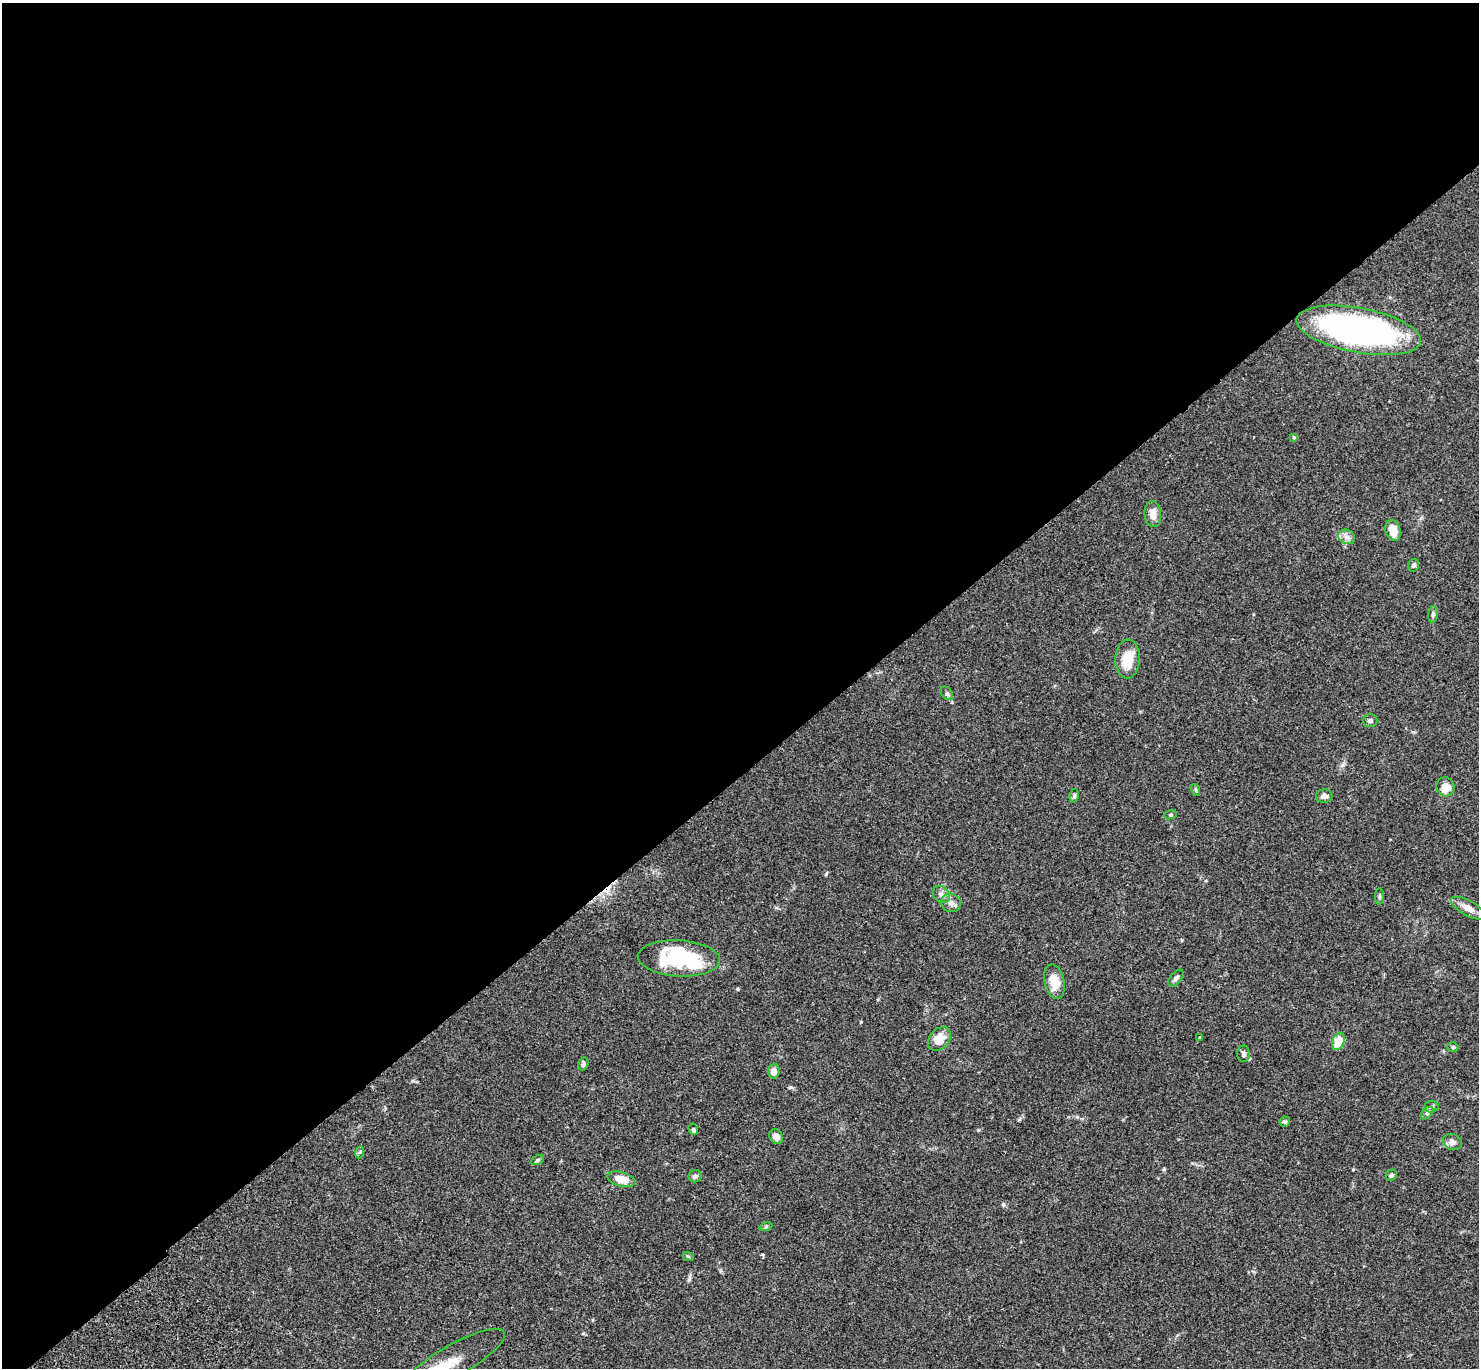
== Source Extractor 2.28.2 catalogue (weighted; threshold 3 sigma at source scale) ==
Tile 2 of 4 x 4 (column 2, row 1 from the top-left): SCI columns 1580-3056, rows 4483-5848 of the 6109 x 6091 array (HDU 1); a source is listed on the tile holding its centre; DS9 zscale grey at full resolution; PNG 1481 x 1370 px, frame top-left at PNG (2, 3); each listed source drawn as its Kron ellipse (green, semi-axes under 4 px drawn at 4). Shown black and unused: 57% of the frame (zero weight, under 3 of 4 exposures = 6% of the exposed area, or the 3 px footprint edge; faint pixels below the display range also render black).
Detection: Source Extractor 2.28.2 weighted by HDU 2 'WHT'; one run over the whole footprint, this tile lists its part. Background 0.0586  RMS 0.0052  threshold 0.0233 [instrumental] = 3 sigma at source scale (4.5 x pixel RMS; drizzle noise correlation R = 1.50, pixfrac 1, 0.05/0.05 arcsec/px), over >= 5 px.
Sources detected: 44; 1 cosmic-ray / hot-pixel residue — neither listed nor drawn; the other 43 listed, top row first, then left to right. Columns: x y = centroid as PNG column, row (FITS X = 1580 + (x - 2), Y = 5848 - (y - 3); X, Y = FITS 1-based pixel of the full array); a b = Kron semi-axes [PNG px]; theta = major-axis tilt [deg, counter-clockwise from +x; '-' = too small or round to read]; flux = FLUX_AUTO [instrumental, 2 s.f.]
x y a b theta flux
1359 330 63 22 -11 160
1294 437 4 3 - 0.45
1153 514 13 8 -86 4.5
1393 530 10 7 -71 5.9
1347 537 8 7 - 2.1
1413 565 6 5 - 1.4
1433 614 8 5 83 1.2
1128 659 19 12 87 9.9
947 693 7 5 -53 0.93
1370 720 7 6 - 1.2
1445 787 9 9 - 6
1196 790 6 4 -72 0.65
1074 796 7 4 80 0.92
1324 796 8 6 6 1.9
1171 815 6 4 19 0.64
942 895 9 7 -45 2.1
1379 896 8 4 -90 0.79
951 903 10 9 - 2.5
1468 908 19 7 -28 4.5
679 958 41 18 -3 46
1176 978 10 5 49 1.5
1054 981 17 10 -76 8.1
1200 1038 3 3 - 0.63
939 1039 13 9 50 7.8
1338 1041 9 5 66 9.9
1453 1047 5 4 - 0.8
1243 1054 8 6 -89 1.3
583 1064 7 5 71 1.1
774 1071 7 6 - 3.4
1431 1107 7 5 2 1.1
1427 1113 7 4 45 0.96
1285 1122 5 5 - 0.91
693 1129 6 4 -65 0.79
776 1136 8 6 -56 2.7
1452 1142 10 8 -19 2.3
360 1152 6 4 70 0.66
538 1160 7 4 28 0.87
1391 1175 6 5 - 1.2
695 1176 7 6 - 1.4
621 1179 14 7 -15 6.7
766 1226 7 4 20 0.78
688 1256 5 3 - 0.5
454 1361 58 16 29 12
Isophote crosses this tile's border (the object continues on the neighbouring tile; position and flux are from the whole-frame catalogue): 1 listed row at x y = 454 1361
Unlisted compact peaks at least as high as the median listed source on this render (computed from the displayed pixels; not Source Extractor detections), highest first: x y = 1003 1204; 826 874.